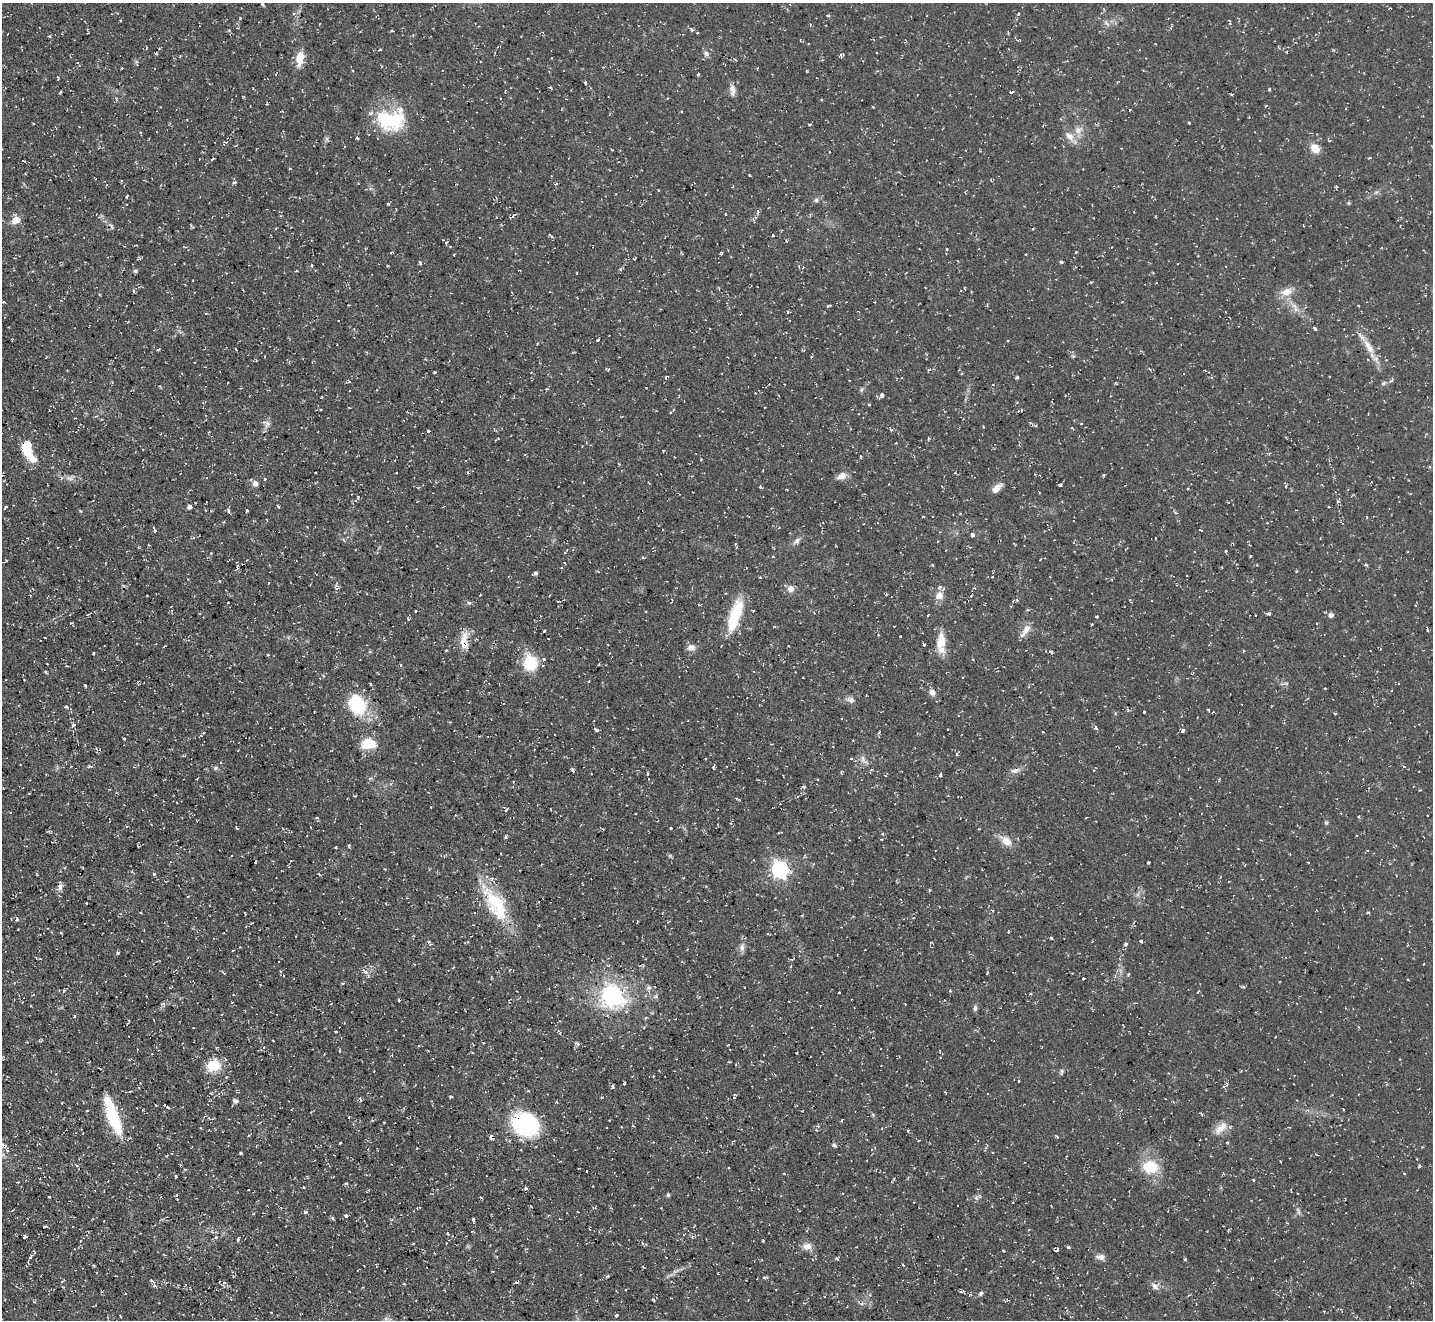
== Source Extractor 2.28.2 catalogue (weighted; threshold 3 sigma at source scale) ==
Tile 7 of 4 x 4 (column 3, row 2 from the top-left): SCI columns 2865-4295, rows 2926-4243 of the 5727 x 5714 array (HDU 1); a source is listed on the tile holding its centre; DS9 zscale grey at full resolution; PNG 1435 x 1322 px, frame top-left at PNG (2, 3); no overlay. Shown black and unused: <1% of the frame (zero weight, under 2 of 3 exposures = <1% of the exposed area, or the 3 px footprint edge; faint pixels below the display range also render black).
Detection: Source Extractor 2.28.2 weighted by HDU 2 'WHT'; one run over the whole footprint, this tile lists its part. Background 0.0548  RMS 0.0065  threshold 0.0293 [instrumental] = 3 sigma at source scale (4.5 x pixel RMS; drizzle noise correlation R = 1.50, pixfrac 1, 0.05/0.05 arcsec/px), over >= 5 px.
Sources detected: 403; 2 too faint to see at this stretch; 24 cosmic-ray / hot-pixel residue — not listed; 9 inside a brighter listed object's ellipse — not listed separately; the other 368 listed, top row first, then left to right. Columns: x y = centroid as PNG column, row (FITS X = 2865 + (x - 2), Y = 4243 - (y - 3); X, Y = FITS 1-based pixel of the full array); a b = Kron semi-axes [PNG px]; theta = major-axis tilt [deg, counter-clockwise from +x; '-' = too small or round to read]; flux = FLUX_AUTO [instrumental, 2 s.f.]
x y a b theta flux
262 4 4 3 - 0.96
1019 14 5 4 - 0.92
828 15 5 3 - 0.65
120 20 3 3 - 0.59
1107 24 9 4 -48 1.6
691 29 7 4 -52 1.3
229 30 5 5 - 0.95
49 36 4 4 - 0.72
380 49 4 2 - 0.62
156 54 4 3 - 0.88
706 54 8 7 - 2.2
180 56 3 3 - 0.56
300 58 16 8 79 11
735 60 4 3 - 0.77
137 63 10 3 -76 0.93
382 66 3 3 - 0.53
122 68 3 2 - 0.45
1143 70 3 3 - 0.53
699 74 4 3 - 0.73
585 83 3 3 - 1.4
550 87 4 3 - 0.82
1269 89 4 3 - 0.76
732 90 14 6 -84 4.1
60 92 4 3 - 0.74
1011 92 7 3 -5 0.76
1231 94 4 2 - 0.89
244 97 4 3 - 0.64
116 98 5 3 - 0.66
1266 106 4 3 - 0.76
873 107 3 2 - 0.52
1130 110 3 2 - 0.54
390 120 37 24 -6 40
1189 123 3 3 - 6.2
809 125 3 2 - 0.7
1078 130 13 11 37 5.9
1069 136 17 9 -39 6.1
357 138 3 3 - 1.3
327 139 7 4 -89 1.3
1315 148 11 9 -45 7.9
212 159 6 3 35 0.78
290 168 4 2 - 0.51
749 175 2 2 - 0.52
122 181 4 2 - 0.55
234 182 5 4 - 1.2
556 183 5 4 - 0.75
1336 187 3 3 - 0.84
127 196 4 2 - 0.83
816 200 6 6 - 1.4
1349 203 6 4 -90 0.72
388 204 3 3 - 2.3
758 212 6 4 86 1.1
514 215 5 4 - 1.2
15 220 11 8 35 6.1
191 226 4 3 - 0.96
1033 229 3 2 - 0.7
551 235 8 2 -42 1.1
773 235 3 3 - 2.1
786 241 4 2 - 0.56
446 243 4 3 - 1.3
947 249 3 3 - 1.5
1076 252 3 3 - 0.62
721 253 4 3 - 0.68
454 254 4 2 - 0.57
634 259 3 2 - 0.54
1061 262 3 3 - 1.3
420 263 5 3 - 1.4
312 265 4 3 - 0.53
620 269 5 4 - 1.1
135 271 5 5 - 1
1091 282 3 3 - 0.49
243 290 3 2 - 0.43
134 291 4 3 - 1.3
1286 292 16 10 16 7.4
99 294 4 3 - 0.54
3 302 4 3 - 0.79
828 306 4 2 - 0.91
1295 308 16 6 -64 4.8
1315 328 4 3 - 2
598 340 3 2 - 1.5
1008 340 4 2 - 0.49
537 344 4 2 - 0.5
1369 346 27 9 -57 10
158 349 3 3 - 1.2
1073 356 6 5 - 1.1
811 357 4 3 - 0.54
930 369 5 4 - 1.3
435 372 3 3 - 0.72
666 377 6 2 34 0.68
1017 377 5 4 - 0.84
348 381 6 4 7 0.89
1391 381 6 3 19 0.96
112 382 5 3 - 0.61
1384 383 8 3 44 1.1
993 385 3 2 - 0.59
861 390 7 5 72 1.2
882 394 6 5 - 1.7
869 405 3 3 - 0.62
321 410 4 2 - 0.6
267 423 8 6 -37 2.1
1081 424 3 2 - 0.53
891 430 5 4 - 1
428 431 3 3 - 1.3
498 438 3 3 - 0.54
928 439 5 3 - 0.73
27 449 21 12 -78 17
1269 453 4 3 - 0.66
860 456 4 2 - 0.57
468 472 4 3 - 0.65
841 476 12 8 20 4.4
61 478 6 4 70 1.1
265 479 4 3 - 0.74
255 483 8 7 - 2.8
1060 485 4 3 - 2
760 487 4 3 - 1.1
1286 487 5 3 - 0.79
996 488 14 7 43 4.9
1188 488 3 2 - 0.74
356 501 5 3 - 0.76
1338 501 5 3 - 0.86
278 506 3 2 - 0.79
5 507 5 2 - 0.73
190 507 6 5 - 1.7
80 510 4 3 - 0.65
228 510 8 3 -80 1.3
247 511 4 3 - 1.9
1175 512 5 3 - 0.72
923 516 4 2 - 0.45
154 529 7 3 -66 1.1
972 535 5 4 - 2.3
28 538 3 2 - 0.51
797 541 12 6 39 2.7
736 544 5 3 - 0.7
1225 551 4 3 - 0.61
211 553 3 3 - 0.84
1250 556 3 2 - 0.67
565 563 3 2 - 0.73
1257 565 2 2 - 0.48
1366 565 5 3 - 0.77
237 567 6 3 71 1.4
535 573 5 4 - 1.3
219 581 3 3 - 0.77
336 587 9 6 -57 1.7
790 589 9 9 - 3.9
939 595 12 11 - 5.7
971 596 3 2 - 0.57
558 601 4 2 - 0.72
228 602 3 2 - 0.57
469 603 5 5 - 1.2
1011 606 4 2 - 0.51
1027 610 5 3 - 0.83
415 611 3 3 - 1.3
1268 614 6 4 1 1.3
928 615 3 2 - 0.51
1255 615 2 2 - 0.41
1331 615 6 6 - 2.3
735 617 39 13 74 27
1096 617 3 3 - 1.2
408 619 4 3 - 0.95
894 626 2 2 - 0.51
1427 630 5 2 - 0.88
544 631 3 3 - 0.76
1025 631 21 7 55 5.2
900 636 2 2 - 0.56
45 638 3 2 - 0.48
464 641 24 9 -87 9.8
941 641 25 12 81 11
924 644 3 3 - 2
691 647 10 8 22 3.9
446 650 3 3 - 0.62
1243 651 4 3 - 0.56
1051 652 4 4 - 1.5
93 653 3 2 - 0.77
268 655 3 3 - 0.64
530 663 18 15 -74 23
599 664 3 2 - 0.49
67 666 3 3 - 0.68
45 672 3 3 - 1.1
323 675 4 3 - 0.68
24 680 2 2 - 0.48
588 681 3 3 - 0.94
1286 683 6 4 -18 0.97
371 684 5 3 - 0.54
85 685 4 3 - 1.8
1325 688 3 2 - 0.68
932 692 8 7 - 2.9
1308 698 3 3 - 0.69
851 700 11 7 -40 2.7
357 705 27 21 -61 31
66 707 4 4 - 1
1208 710 3 3 - 0.68
1213 712 3 3 - 0.66
1115 713 4 3 - 1.1
1335 713 4 3 - 0.56
73 725 6 5 - 1.7
1096 728 6 4 -58 1.2
947 729 3 2 - 0.44
596 730 6 4 -44 1.2
1183 730 5 4 - 1.5
879 732 7 2 45 0.65
204 733 5 4 - 0.9
124 738 3 2 - 0.89
853 740 2 2 - 0.44
368 744 19 13 7 13
957 754 4 3 - 1.1
863 758 9 6 -85 2.6
89 766 5 4 - 0.87
713 767 5 2 - 1
216 768 6 5 - 1.2
572 770 6 4 -60 1.2
1094 770 4 3 - 0.61
1014 771 11 5 4 2.5
648 774 4 3 - 0.75
941 775 4 4 - 1.2
197 778 3 2 - 0.69
817 780 3 2 - 0.86
803 787 5 3 - 0.8
155 795 3 2 - 0.42
739 799 7 2 -21 0.7
550 809 3 2 - 0.39
506 810 4 3 - 0.97
317 818 4 4 - 0.93
1326 823 5 5 - 0.96
310 827 3 2 - 0.4
237 828 4 3 - 0.66
671 828 3 2 - 0.76
883 834 4 4 - 0.73
1006 841 14 9 -40 7.7
349 845 5 3 - 0.81
336 847 3 2 - 0.55
670 856 7 4 -19 0.91
255 862 3 2 - 0.54
1148 862 3 3 - 0.83
780 869 7 7 - 230
132 871 4 2 - 0.48
154 874 4 3 - 1.5
319 874 4 3 - 0.62
706 886 3 3 - 0.5
60 887 8 5 89 2.1
86 903 3 2 - 0.76
497 903 50 19 -46 36
1368 912 5 3 - 0.65
853 916 4 3 - 0.58
913 918 4 2 - 0.5
17 919 6 4 69 1.4
637 922 4 2 - 0.45
251 924 4 3 - 0.6
539 925 4 2 - 0.52
1008 932 3 3 - 0.55
1051 938 4 3 - 0.95
1141 941 4 3 - 2.3
431 944 7 5 -19 2.1
1126 944 4 4 - 1.9
742 947 10 7 86 3
233 950 3 2 - 0.48
118 953 3 3 - 1.7
280 971 4 3 - 0.57
365 972 9 6 -32 3
224 973 4 3 - 0.69
987 973 4 3 - 0.72
1128 974 7 2 69 0.73
1083 978 3 3 - 1.1
343 983 4 3 - 1
649 987 9 7 42 2
1243 987 6 3 7 0.83
839 992 3 3 - 0.88
1031 994 3 3 - 1.1
146 996 3 2 - 0.37
612 996 34 31 -46 66
162 1004 6 4 1 0.86
975 1008 9 5 76 1.5
74 1016 3 3 - 1.6
336 1032 3 2 - 0.91
559 1032 7 3 -59 0.88
273 1041 3 2 - 0.49
577 1044 6 4 -45 1.5
727 1045 3 2 - 0.52
340 1051 5 3 - 0.54
797 1053 3 2 - 0.4
152 1054 2 2 - 0.37
392 1055 3 2 - 0.64
729 1062 4 2 - 0.56
213 1065 16 13 23 15
1062 1071 8 5 74 1.4
653 1076 3 3 - 0.41
226 1077 4 3 - 0.65
1019 1081 3 3 - 0.8
624 1083 3 2 - 0.94
1225 1086 8 4 39 1.6
613 1087 5 3 - 0.94
945 1092 3 2 - 0.56
211 1093 4 4 - 0.68
451 1097 4 3 - 0.73
734 1098 5 3 - 0.67
235 1101 7 5 -20 1.8
156 1105 2 2 - 0.52
168 1107 5 3 - 0.86
1201 1114 4 3 - 0.93
113 1116 38 9 -70 47
525 1124 23 19 -29 85
622 1127 3 2 - 0.49
1221 1128 23 11 43 7.4
816 1130 4 3 - 0.61
908 1131 4 3 - 0.77
249 1135 3 3 - 0.78
491 1137 5 4 - 2.3
1057 1137 4 3 - 0.81
919 1140 4 2 - 0.52
340 1143 3 3 - 0.99
834 1145 6 4 -38 1.3
7 1150 7 5 -69 1.9
241 1153 3 3 - 0.85
1280 1161 3 2 - 0.82
77 1165 5 3 - 0.77
729 1167 3 3 - 1.1
1150 1167 18 15 -3 21
1419 1167 4 3 - 0.83
1404 1173 4 2 - 0.4
176 1177 3 2 - 0.82
18 1182 2 2 - 0.42
346 1183 4 3 - 0.93
304 1187 3 3 - 0.85
526 1188 3 3 - 2.7
177 1195 4 4 - 0.86
668 1195 4 4 - 1.2
49 1196 2 2 - 0.78
976 1198 9 6 51 1.9
305 1212 4 3 - 1.9
567 1213 3 2 - 0.38
346 1216 4 3 - 1.6
332 1218 5 4 - 1.1
473 1220 4 3 - 3.1
45 1226 4 2 - 1.1
472 1231 4 2 - 0.46
448 1233 3 2 - 0.65
25 1237 4 3 - 1.6
216 1237 4 4 - 1.1
238 1239 5 3 - 1.1
80 1241 3 2 - 0.4
446 1243 3 3 - 0.49
807 1246 11 8 2 5.1
1068 1247 4 3 - 1
1056 1250 3 3 - 9.9
30 1257 7 4 61 1.1
666 1257 3 2 - 0.45
1101 1257 11 7 -9 3.3
836 1258 5 4 - 0.98
1185 1259 4 3 - 0.69
94 1266 4 3 - 0.87
966 1269 3 2 - 0.75
493 1271 2 2 - 0.58
675 1271 11 4 23 2.5
765 1277 8 3 5 1.1
151 1280 4 3 - 1.5
62 1281 6 2 33 0.66
516 1282 6 3 -8 1
404 1284 3 3 - 0.79
154 1285 6 4 -18 1.3
1155 1286 12 7 -41 3.4
776 1289 2 2 - 0.57
981 1293 7 5 47 1.4
125 1294 3 2 - 0.39
1189 1295 4 3 - 0.67
34 1301 4 3 - 0.93
654 1301 4 3 - 0.78
270 1312 3 2 - 0.49
120 1316 4 3 - 0.55
616 1316 3 3 - 2
386 1319 6 6 - 1.9
Overlapping masked pixels (flux is a lower limit): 3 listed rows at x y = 464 641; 525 1124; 491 1137
Isophote crosses this tile's border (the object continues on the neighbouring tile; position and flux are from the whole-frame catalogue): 1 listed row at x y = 262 4
Unlisted compact peaks at least as high as the median listed source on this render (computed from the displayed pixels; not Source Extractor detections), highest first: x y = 1144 712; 506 837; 1003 1251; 932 565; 1253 1180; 1092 624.